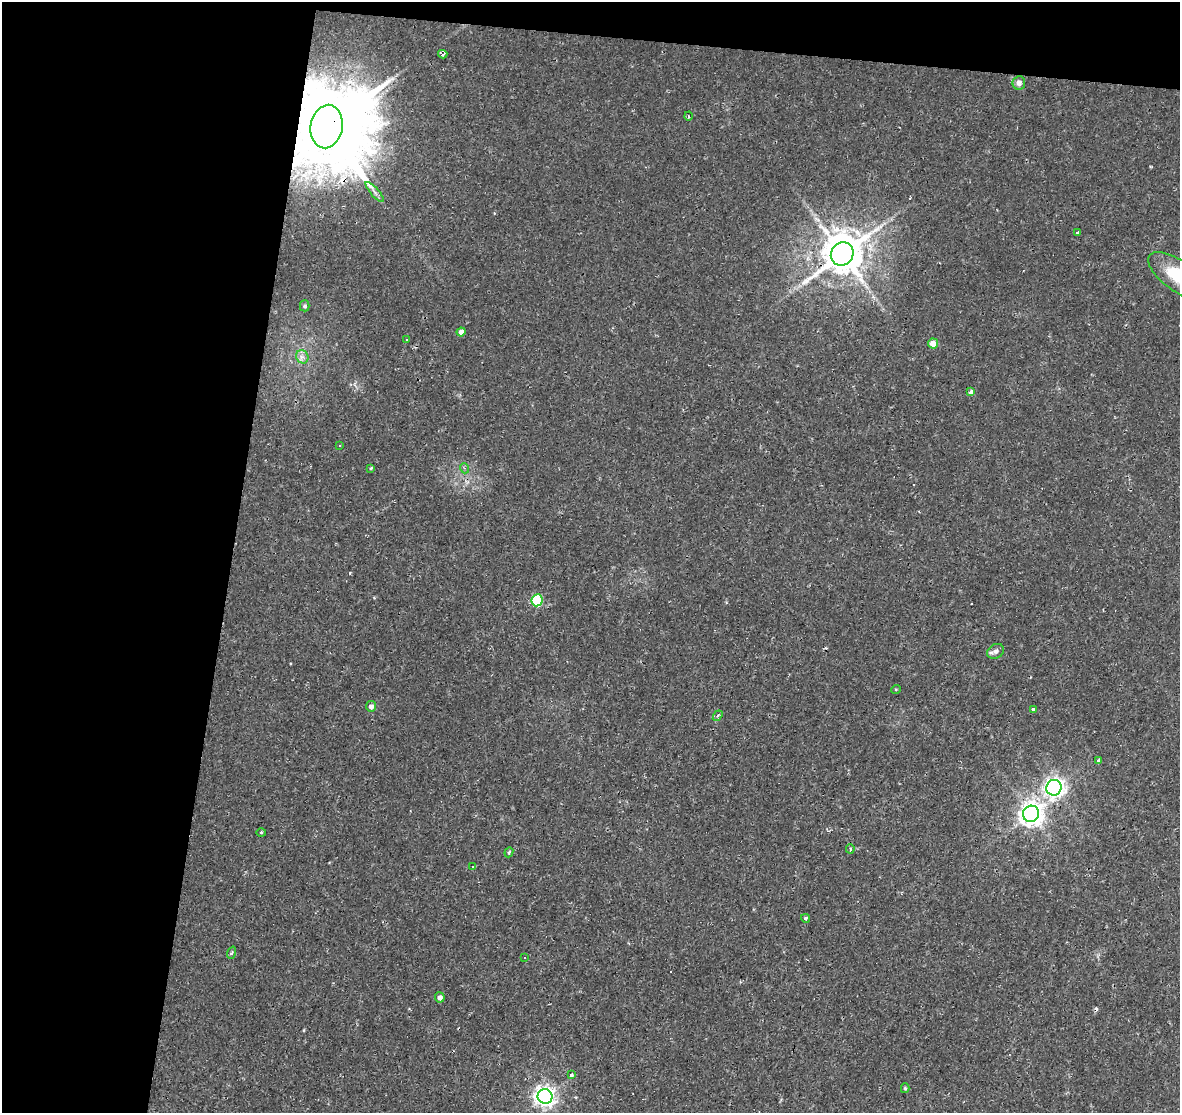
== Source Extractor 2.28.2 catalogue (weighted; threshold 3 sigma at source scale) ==
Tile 1 of 2 x 2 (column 1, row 1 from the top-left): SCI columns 1-1178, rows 1236-2346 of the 2356 x 2456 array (HDU 1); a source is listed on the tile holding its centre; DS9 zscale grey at full resolution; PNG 1182 x 1115 px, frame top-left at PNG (2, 2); each listed source drawn as its Kron ellipse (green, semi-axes under 4 px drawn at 4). Shown black and unused: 23% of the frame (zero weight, under 2 of 3 exposures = <1% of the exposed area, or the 3 px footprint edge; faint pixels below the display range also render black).
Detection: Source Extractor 2.28.2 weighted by HDU 2 'WHT'; one run over the whole footprint, this tile lists its part. Background 0.00937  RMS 0.0025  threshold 0.011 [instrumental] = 3 sigma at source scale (4.5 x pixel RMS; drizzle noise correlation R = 1.50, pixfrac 1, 0.0396/0.0396 arcsec/px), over >= 5 px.
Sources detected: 44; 1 inside a brighter object's white glare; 5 cosmic-ray / hot-pixel residue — neither listed nor drawn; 1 inside a brighter listed object's ellipse — not listed separately; the other 37 listed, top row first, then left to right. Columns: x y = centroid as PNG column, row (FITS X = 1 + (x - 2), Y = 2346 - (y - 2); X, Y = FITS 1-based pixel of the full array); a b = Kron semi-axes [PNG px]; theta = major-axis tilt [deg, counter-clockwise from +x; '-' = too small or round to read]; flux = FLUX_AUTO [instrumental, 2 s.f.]
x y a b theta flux
443 54 5 4 - 1.9
1019 83 7 6 - 1.5
689 116 4 3 - 0.24
327 126 22 16 79 4500
375 192 13 3 -49 0.76
1078 232 4 3 - 1.4
842 254 12 11 - 880
1178 276 35 15 -36 10
305 306 5 5 - 0.5
461 332 4 4 - 1.2
406 339 3 3 - 0.75
933 343 5 5 - 2.7
302 357 7 6 - 0.95
971 392 4 3 - 2.2
339 445 3 3 - 0.41
371 468 4 3 - 0.39
464 468 5 3 - 0.35
537 600 6 5 - 18
996 651 9 7 29 0.84
896 689 5 3 - 0.22
371 706 5 5 - 1.2
1033 710 4 3 - 2.5
718 716 6 4 55 0.42
1099 761 4 4 - 1.8
1054 788 8 7 - 120
1031 814 8 8 - 210
261 832 5 3 - 0.3
850 849 5 4 - 0.49
509 852 5 3 - 0.38
473 866 3 3 - 1.6
805 918 4 4 - 0.48
232 953 6 4 70 0.39
524 958 3 2 - 0.27
440 997 5 5 - 1.1
572 1075 3 3 - 1.3
905 1088 5 4 - 0.32
545 1096 7 7 - 140
Overlapping masked pixels (flux is a lower limit): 2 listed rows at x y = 327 126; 842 254
Isophote crosses this tile's border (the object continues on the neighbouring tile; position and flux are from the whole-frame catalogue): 1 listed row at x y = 1178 276